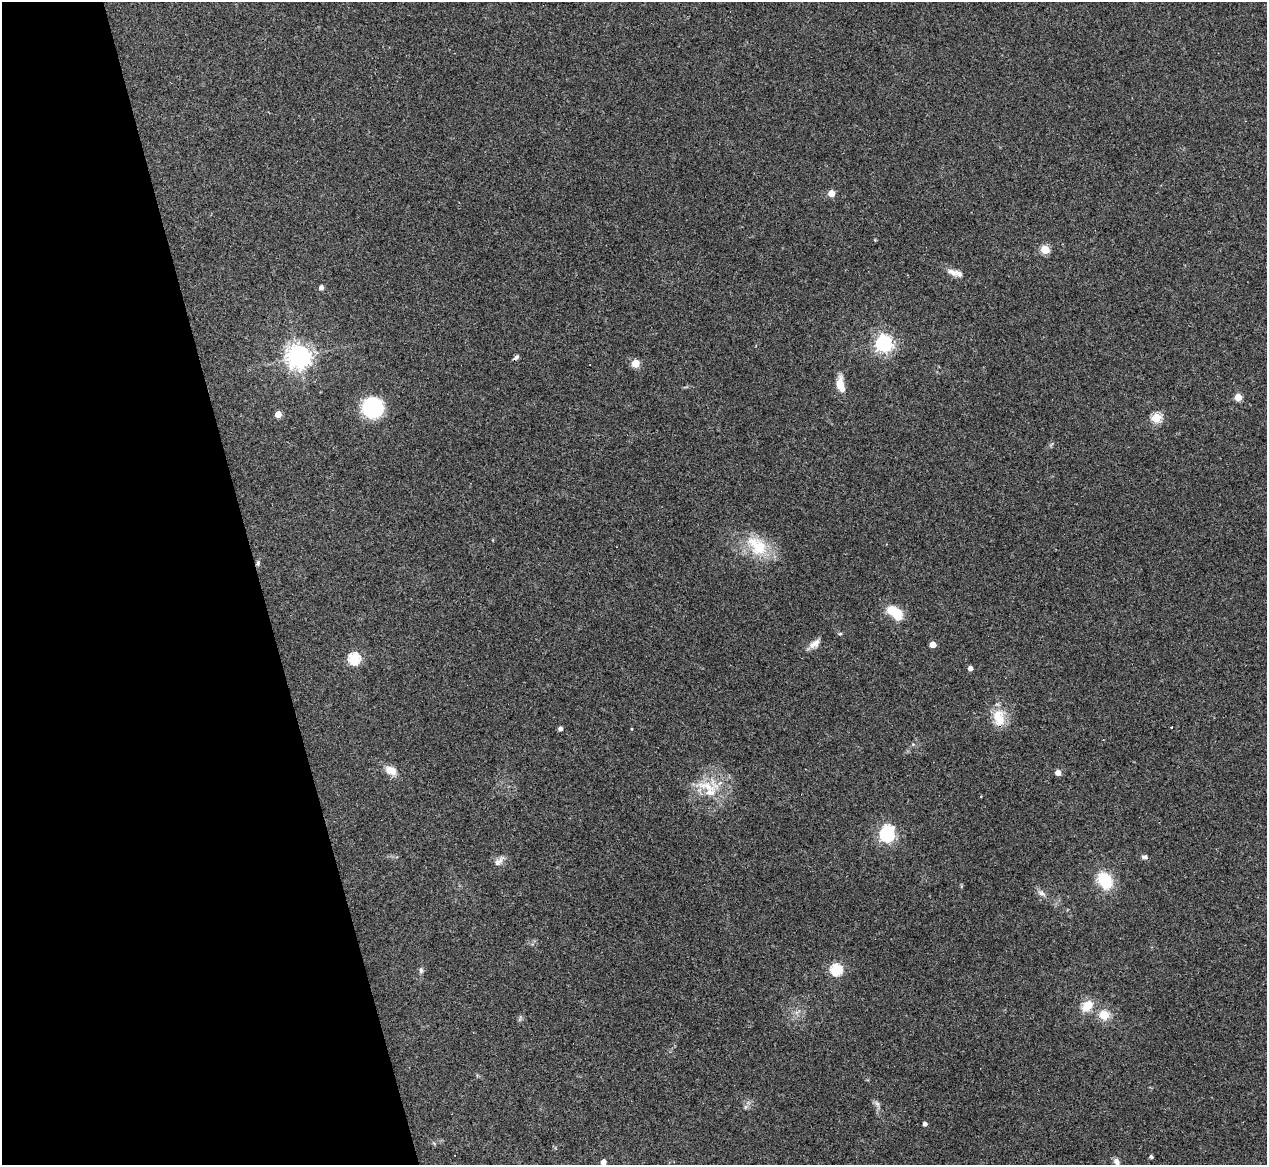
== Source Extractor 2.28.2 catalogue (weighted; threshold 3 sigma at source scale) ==
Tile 5 of 4 x 4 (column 1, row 2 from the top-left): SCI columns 1-1265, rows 2579-3741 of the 5061 x 5039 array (HDU 1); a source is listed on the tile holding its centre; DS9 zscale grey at full resolution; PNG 1269 x 1167 px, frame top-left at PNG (2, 2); no overlay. Shown black and unused: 20% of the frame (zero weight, under 3 of 4 exposures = <1% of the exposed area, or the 3 px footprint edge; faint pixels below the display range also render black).
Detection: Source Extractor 2.28.2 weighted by HDU 2 'WHT'; one run over the whole footprint, this tile lists its part. Background 0.0954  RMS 0.0058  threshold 0.026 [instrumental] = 3 sigma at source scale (4.5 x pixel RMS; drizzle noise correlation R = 1.50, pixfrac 1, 0.05/0.05 arcsec/px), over >= 5 px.
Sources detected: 49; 1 inside a brighter object's white glare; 4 cosmic-ray / hot-pixel residue — not listed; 3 inside a brighter listed object's ellipse — not listed separately; the other 41 listed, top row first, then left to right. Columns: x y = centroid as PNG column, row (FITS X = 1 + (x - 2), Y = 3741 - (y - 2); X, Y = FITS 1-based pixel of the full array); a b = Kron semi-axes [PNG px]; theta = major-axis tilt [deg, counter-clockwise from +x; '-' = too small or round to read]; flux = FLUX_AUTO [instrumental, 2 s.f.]
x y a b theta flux
831 193 5 5 - 9.4
1045 249 5 5 - 25
952 272 17 8 -28 4
321 287 4 4 - 2.4
884 343 6 6 - 220
298 357 8 8 - 450
516 357 9 4 40 1.4
635 363 5 5 - 17
840 384 20 9 -82 7.3
1238 397 5 5 - 13
372 408 18 17 - 48
278 414 5 4 - 8.5
1156 418 5 5 - 35
757 546 33 22 -43 22
258 563 7 5 69 1.1
894 612 15 8 -38 19
814 644 16 8 34 4.2
933 645 5 4 - 8.3
354 658 6 5 - 58
970 668 4 4 - 2.8
997 716 20 14 59 10
560 729 4 4 - 2.1
632 729 4 3 - 0.46
391 770 13 9 -24 6.6
1058 773 4 4 - 5.6
708 786 28 18 29 17
887 835 7 6 - 130
1145 857 10 5 -9 1.5
498 861 16 8 41 3.3
1105 881 16 12 -59 22
1042 893 12 6 -33 2.5
836 969 6 6 - 57
421 970 8 5 -90 1.4
1087 1006 15 10 43 9.1
1104 1015 12 12 - 8
520 1019 9 3 69 0.87
877 1104 9 6 -54 1.8
925 1124 4 4 - 2.3
1151 1157 4 3 - 1.2
603 1162 4 4 - 4
1116 1162 9 7 -55 2.1
Isophote crosses this tile's border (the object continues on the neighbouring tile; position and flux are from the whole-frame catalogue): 1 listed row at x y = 603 1162